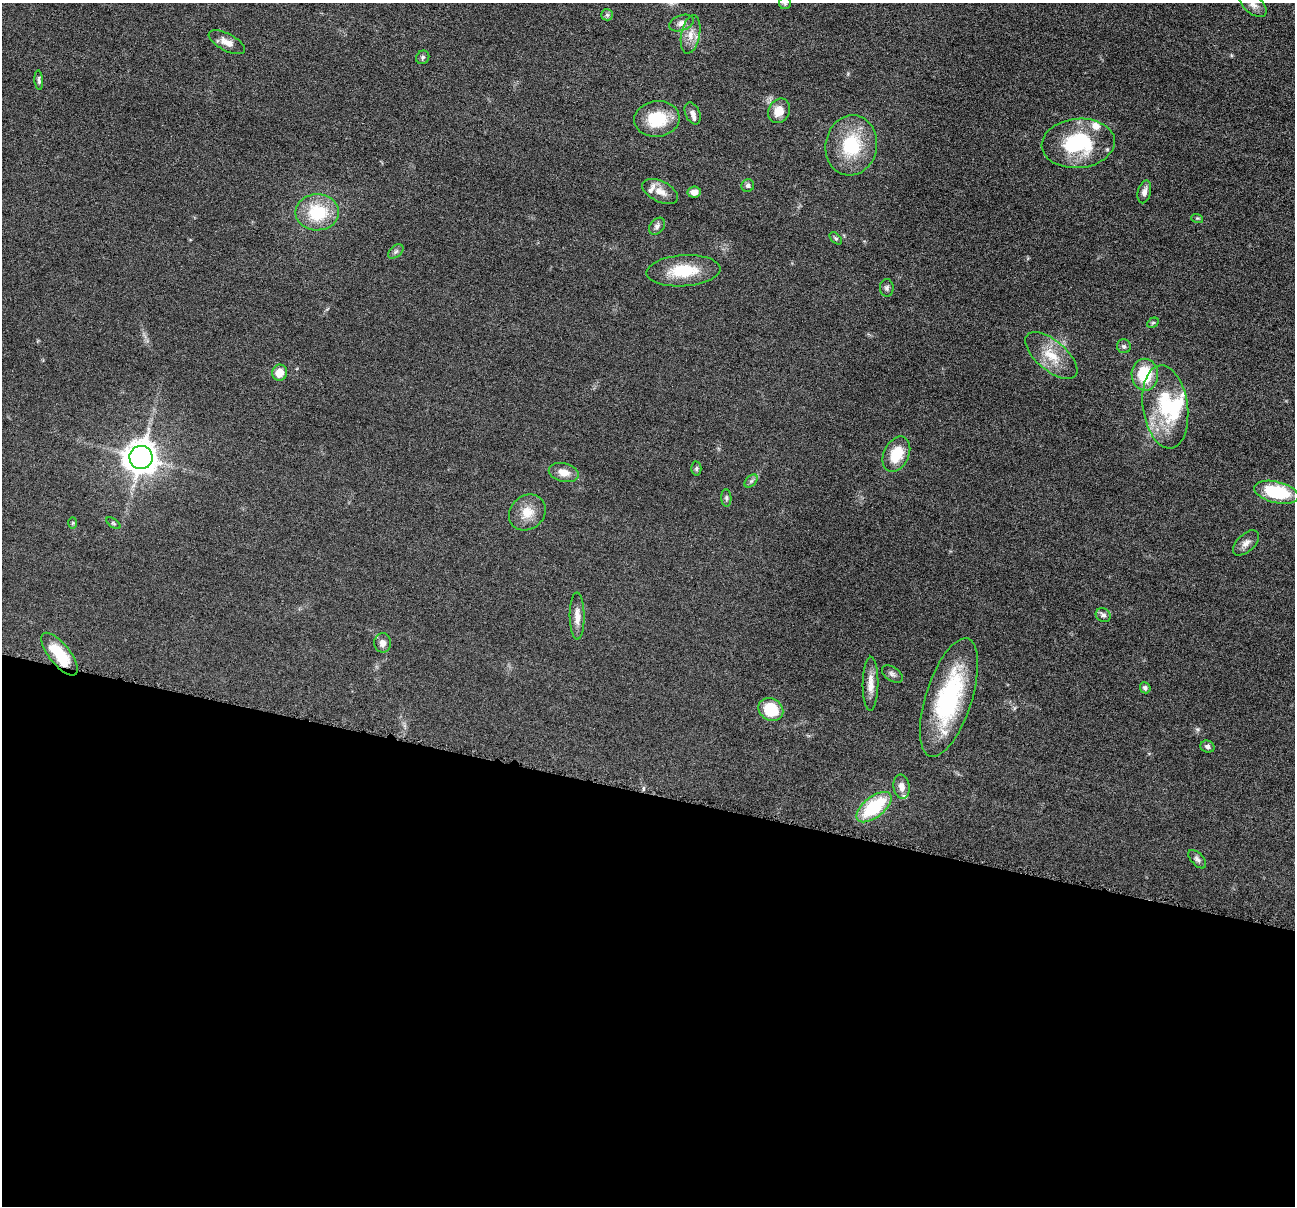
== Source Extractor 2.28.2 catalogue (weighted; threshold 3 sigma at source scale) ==
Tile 14 of 4 x 4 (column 2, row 4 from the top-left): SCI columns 1299-2591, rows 255-1458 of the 5184 x 5201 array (HDU 1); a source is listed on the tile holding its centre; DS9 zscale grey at full resolution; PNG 1297 x 1208 px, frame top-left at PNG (2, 3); each listed source drawn as its Kron ellipse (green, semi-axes under 4 px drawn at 4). Shown black and unused: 34% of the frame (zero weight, under 4 of 8 exposures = <1% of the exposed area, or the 3 px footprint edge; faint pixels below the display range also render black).
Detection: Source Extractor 2.28.2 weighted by HDU 2 'WHT'; one run over the whole footprint, this tile lists its part. Background 0.036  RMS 0.0036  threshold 0.0148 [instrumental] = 3 sigma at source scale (4.09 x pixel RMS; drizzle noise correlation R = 1.36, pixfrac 0.8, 0.05/0.05 arcsec/px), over >= 5 px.
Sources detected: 61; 2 inside a brighter object's white glare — neither listed nor drawn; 5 inside a brighter listed object's ellipse — not listed separately; the other 54 listed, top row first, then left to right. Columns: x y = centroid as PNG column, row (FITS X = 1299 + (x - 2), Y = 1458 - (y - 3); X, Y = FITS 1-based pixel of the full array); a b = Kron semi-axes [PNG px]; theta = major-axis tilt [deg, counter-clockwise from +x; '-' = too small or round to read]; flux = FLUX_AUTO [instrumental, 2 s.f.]
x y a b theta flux
785 3 6 6 - 0.67
1253 4 16 9 -40 2.3
607 15 6 6 - 0.68
681 23 13 7 19 2
691 34 19 9 79 3.7
227 42 20 8 -27 3.1
423 57 7 6 - 0.72
39 80 10 4 -85 0.76
779 111 13 10 59 4.7
693 113 11 7 -67 1.6
657 119 23 18 7 13
1078 143 36 24 5 27
851 145 30 25 79 18
748 186 6 6 - 0.88
660 191 19 10 -26 3.7
694 192 7 5 9 2.4
1144 192 11 6 76 1.8
317 212 21 18 0 16
1197 218 6 4 -17 0.4
657 226 9 7 48 1.1
836 238 7 4 -45 0.53
396 251 9 5 42 0.87
683 271 37 15 4 13
887 288 9 7 87 0.95
1153 323 6 4 29 0.51
1124 346 7 7 - 0.75
1051 355 32 15 -40 8.7
280 373 8 7 - 4.4
1145 375 16 13 -89 13
1165 407 42 22 -82 20
896 454 18 12 64 9.7
141 457 11 11 - 410
696 468 7 5 88 0.57
564 472 15 9 -13 3.7
751 481 8 5 44 0.75
1276 492 23 10 -13 21
726 498 8 5 -85 0.73
527 512 19 16 41 5.9
73 523 6 4 89 0.38
113 523 8 4 -35 0.51
1246 543 16 8 43 2.2
1103 615 8 6 -37 1.2
577 616 23 7 -89 3.2
383 643 9 8 - 2
60 654 26 10 -52 13
892 674 11 7 -34 1.2
871 684 27 8 89 3.9
1145 688 6 5 - 0.84
949 697 62 23 72 41
771 710 13 11 -32 12
1207 747 7 5 -20 1.1
902 787 12 8 -81 2.5
874 807 21 10 38 21
1197 859 11 6 -47 1.1
Overlapping masked pixels (flux is a lower limit): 1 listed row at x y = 60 654
Isophote crosses this tile's border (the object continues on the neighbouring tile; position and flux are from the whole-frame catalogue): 2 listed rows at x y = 785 3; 1253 4